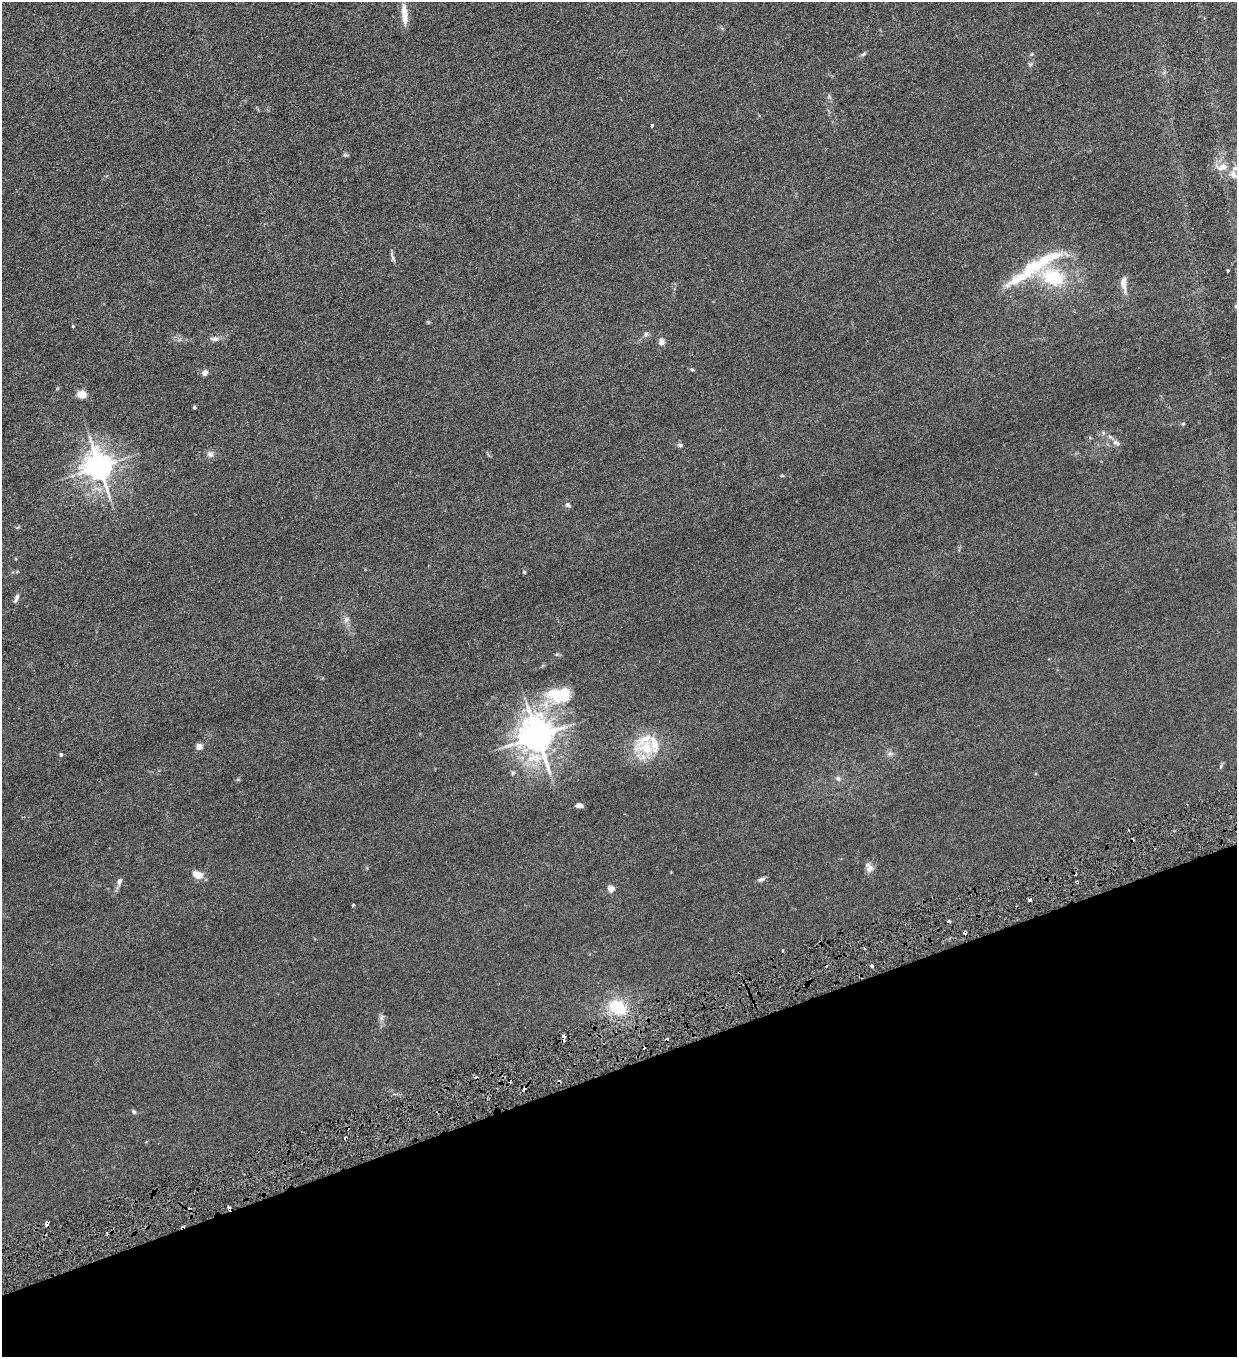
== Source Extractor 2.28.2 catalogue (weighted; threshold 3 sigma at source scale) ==
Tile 14 of 4 x 4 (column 2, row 4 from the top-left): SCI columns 1516-2750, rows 1-1355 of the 5372 x 5421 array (HDU 1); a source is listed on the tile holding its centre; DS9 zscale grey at full resolution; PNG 1239 x 1359 px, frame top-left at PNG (2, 2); no overlay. Shown black and unused: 21% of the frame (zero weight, under 3 of 6 exposures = <1% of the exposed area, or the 3 px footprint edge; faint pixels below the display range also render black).
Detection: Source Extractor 2.28.2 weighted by HDU 2 'WHT'; one run over the whole footprint, this tile lists its part. Background 0.0136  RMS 0.0032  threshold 0.0131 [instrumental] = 3 sigma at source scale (4.09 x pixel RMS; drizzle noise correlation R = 1.36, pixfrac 0.8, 0.05/0.05 arcsec/px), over >= 5 px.
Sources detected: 74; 11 cosmic-ray / hot-pixel residue — not listed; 6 inside a brighter listed object's ellipse — not listed separately; the other 57 listed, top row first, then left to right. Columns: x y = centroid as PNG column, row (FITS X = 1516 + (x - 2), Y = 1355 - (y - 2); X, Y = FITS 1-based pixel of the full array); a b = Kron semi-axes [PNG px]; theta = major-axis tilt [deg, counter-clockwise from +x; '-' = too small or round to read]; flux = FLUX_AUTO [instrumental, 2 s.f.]
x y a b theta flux
404 14 27 7 -86 3.7
863 54 6 5 - 0.46
1032 54 6 4 71 0.3
1030 65 6 5 - 0.45
652 126 3 3 - 0.86
345 155 6 5 - 0.44
1223 166 17 10 -2 3.1
1233 174 15 10 -44 2.6
393 258 11 5 -70 0.67
1022 276 59 11 27 12
1053 277 30 20 -18 14
1123 284 18 7 -85 2.2
1236 306 5 4 - 0.41
73 326 4 3 - 0.27
646 334 7 5 46 0.56
214 339 12 6 -5 1.1
661 342 7 6 - 1.5
692 369 5 4 - 0.42
205 373 8 7 - 1
82 394 7 6 - 4
194 407 3 3 - 0.45
1183 424 5 4 - 0.31
1117 443 12 6 -32 1.2
680 445 7 5 -24 0.65
210 454 9 9 - 1.1
99 467 9 8 - 360
568 505 8 5 -20 0.67
524 572 5 4 - 0.28
16 598 12 5 67 0.89
346 619 9 6 50 0.91
559 695 36 21 1 12
537 736 11 9 -78 580
199 746 4 4 - 3
646 748 31 20 -4 11
890 753 7 4 0 0.61
61 755 5 4 - 0.5
1221 766 7 4 54 0.41
513 773 6 5 - 0.48
838 779 8 5 -49 0.73
579 805 8 5 -2 1.1
869 867 14 9 -59 1.4
197 875 12 8 -23 3
761 879 10 5 15 0.73
119 881 10 6 76 0.87
611 888 4 4 - 4.7
1030 899 4 3 - 1
353 905 3 2 - 0.45
948 921 4 3 - 0.38
965 933 4 3 - 0.97
872 966 4 3 - 0.34
617 1007 19 15 -31 11
382 1018 9 4 81 0.76
564 1037 6 4 85 1.6
524 1090 4 3 - 1.9
133 1111 7 5 -45 0.5
47 1224 5 3 - 0.91
107 1233 3 3 - 0.28
Overlapping masked pixels (flux is a lower limit): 5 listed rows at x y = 1030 899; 965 933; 564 1037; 524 1090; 47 1224
Isophote crosses this tile's border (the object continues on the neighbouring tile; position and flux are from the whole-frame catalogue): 2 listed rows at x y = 1233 174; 1236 306